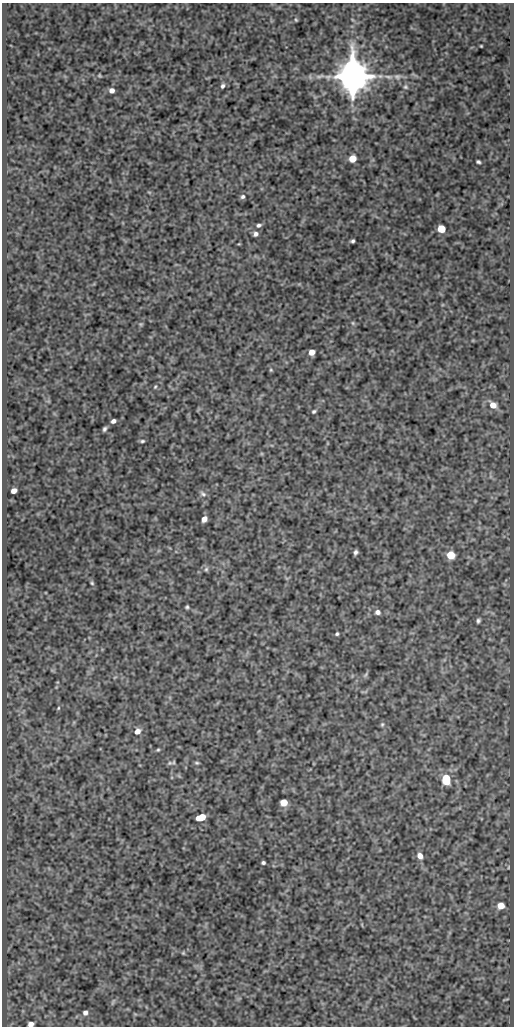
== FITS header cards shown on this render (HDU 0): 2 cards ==
NAXIS1  =                  512
NAXIS2  =                 1024

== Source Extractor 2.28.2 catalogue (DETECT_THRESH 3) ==
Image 512 x 1024 px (HDU 0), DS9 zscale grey, 1 PNG px = 1 image px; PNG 516 x 1028 px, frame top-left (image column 1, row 1024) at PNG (2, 3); no overlay
Background 520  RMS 1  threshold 3.07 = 3 sigma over >= 5 px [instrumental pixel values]
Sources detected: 56; all 56 listed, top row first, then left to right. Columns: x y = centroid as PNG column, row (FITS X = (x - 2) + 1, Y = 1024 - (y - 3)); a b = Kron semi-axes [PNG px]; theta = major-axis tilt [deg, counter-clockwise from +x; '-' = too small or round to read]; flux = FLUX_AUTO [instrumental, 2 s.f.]
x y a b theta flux
296 20 4 3 - 69
481 46 3 2 - 59
99 75 4 4 - 75
352 76 10 9 - 190000
397 76 10 7 4 290
388 77 14 6 -7 370
223 86 5 4 - 160
405 87 7 6 - 140
112 90 5 5 - 290
352 159 6 5 - 890
478 162 4 3 - 120
149 192 6 4 -18 72
243 197 6 5 - 170
259 225 6 5 - 160
441 229 5 5 - 1800
256 234 6 5 - 210
353 241 4 3 - 130
353 323 5 5 - 97
141 324 6 5 - 90
312 352 5 5 - 610
271 370 5 4 - 73
155 387 6 4 53 92
493 405 8 6 -40 660
314 411 5 4 - 110
113 421 5 4 - 230
104 429 5 4 - 150
142 441 6 4 10 120
14 491 5 4 - 390
203 494 9 5 -30 190
204 519 5 4 - 410
356 552 5 4 - 160
451 555 6 5 - 1800
206 569 6 5 - 120
92 583 6 4 -86 97
187 607 4 3 - 100
377 612 7 6 - 240
478 621 7 4 68 150
337 634 4 3 - 100
365 675 9 4 55 130
58 708 4 4 - 71
382 724 6 5 - 100
137 731 7 6 - 430
158 750 4 4 - 80
170 763 8 5 0 140
197 763 6 4 -1 97
446 779 8 5 -85 2700
284 802 5 5 - 1200
201 817 7 5 17 1400
420 856 6 5 - 480
263 863 4 3 - 130
508 867 5 3 - 57
501 906 6 5 - 810
183 953 5 4 - 76
113 1002 10 3 64 100
85 1013 6 6 - 240
31 1024 5 4 - 410
At the frame edge (FLAGS 8, measured only in part): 1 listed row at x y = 31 1024